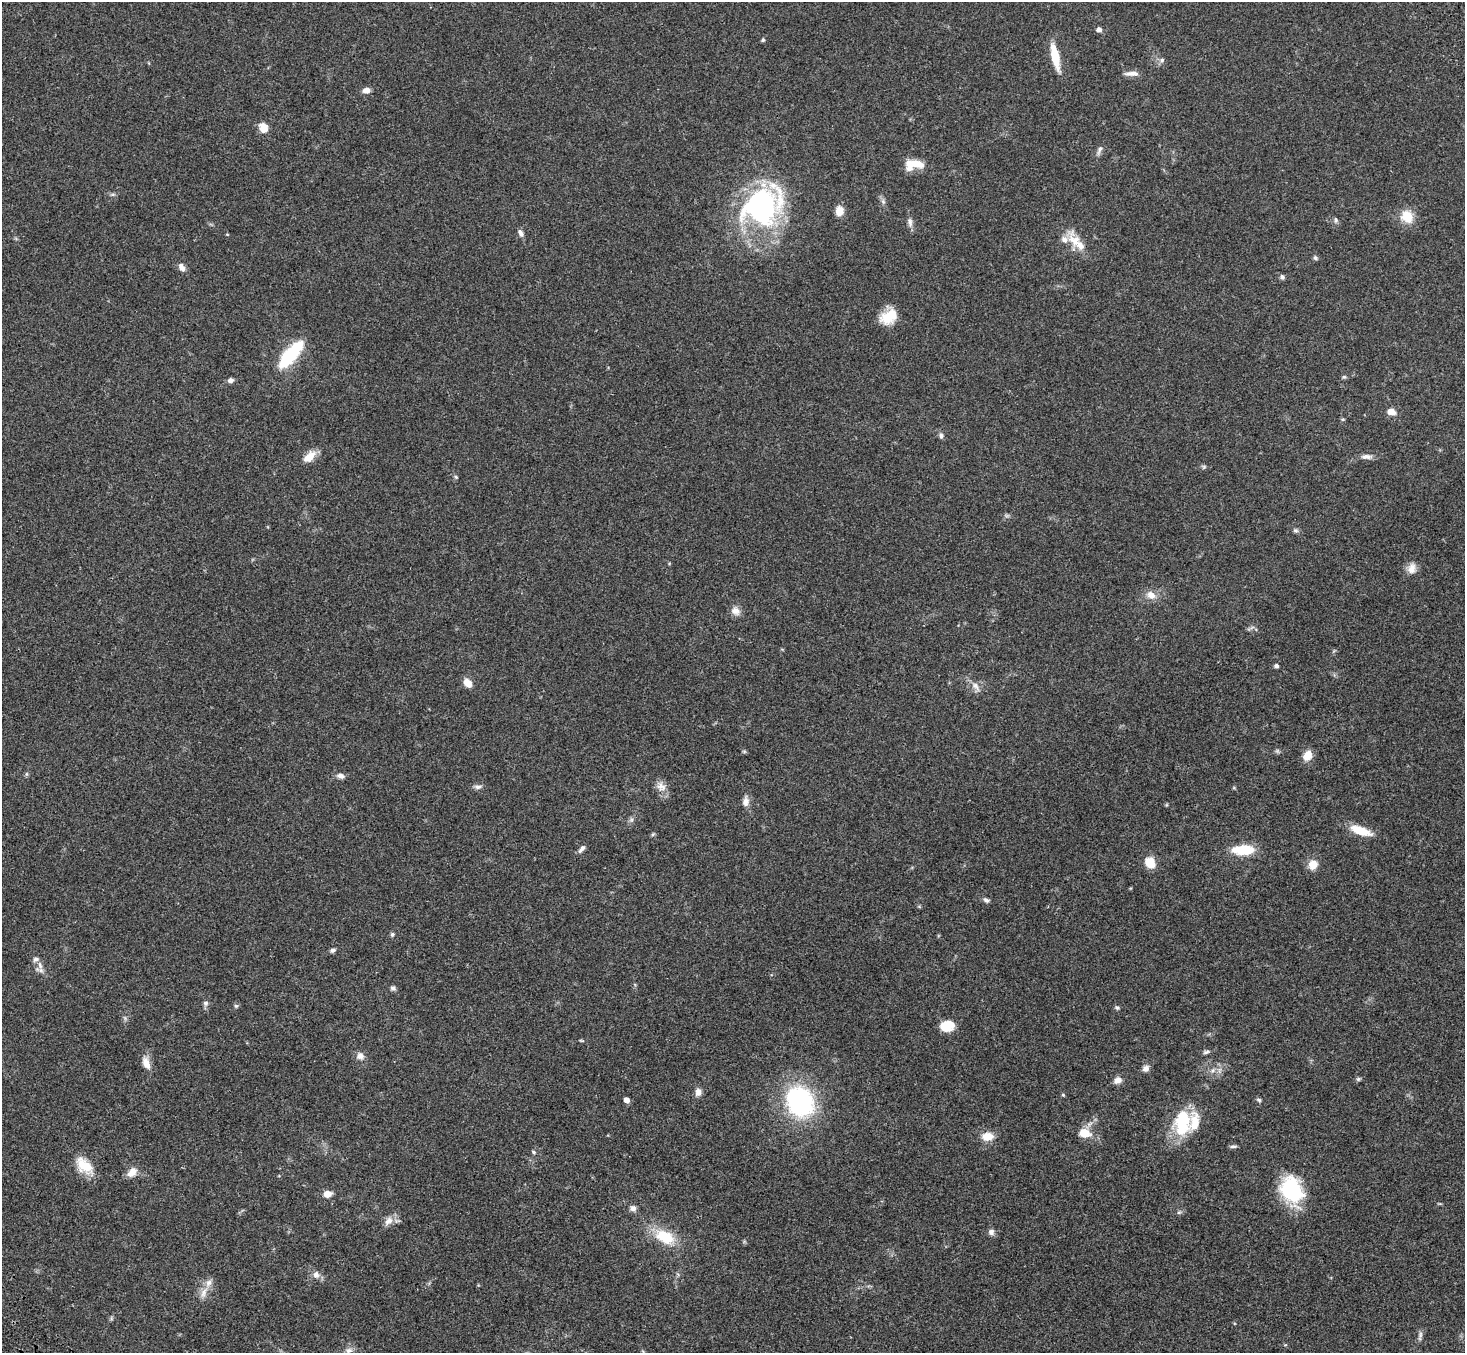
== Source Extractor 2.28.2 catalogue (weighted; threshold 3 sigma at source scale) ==
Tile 7 of 4 x 4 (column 3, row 2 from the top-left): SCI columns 3030-4492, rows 3078-4428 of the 6059 x 6016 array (HDU 1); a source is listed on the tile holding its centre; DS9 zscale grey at full resolution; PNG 1467 x 1355 px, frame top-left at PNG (2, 2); no overlay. Shown black and unused: <1% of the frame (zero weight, under 3 of 4 exposures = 6% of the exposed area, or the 3 px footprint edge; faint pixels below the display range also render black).
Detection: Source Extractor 2.28.2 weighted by HDU 2 'WHT'; one run over the whole footprint, this tile lists its part. Background 0.0503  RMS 0.0054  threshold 0.0244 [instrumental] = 3 sigma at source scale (4.5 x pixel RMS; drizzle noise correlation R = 1.50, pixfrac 1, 0.05/0.05 arcsec/px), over >= 5 px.
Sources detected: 99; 1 too faint to see at this stretch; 2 inside a brighter object's white glare — not listed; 7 inside a brighter listed object's ellipse — not listed separately; the other 89 listed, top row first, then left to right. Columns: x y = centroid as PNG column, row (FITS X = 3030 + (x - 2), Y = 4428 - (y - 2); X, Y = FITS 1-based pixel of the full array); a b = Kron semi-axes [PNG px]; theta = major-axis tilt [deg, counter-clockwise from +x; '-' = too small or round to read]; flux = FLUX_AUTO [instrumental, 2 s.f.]
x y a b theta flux
1099 29 5 5 - 2.2
763 40 4 4 - 0.89
1055 56 28 8 -78 12
1162 60 7 6 - 1.3
1132 73 20 6 2 3.1
366 90 9 7 5 2.6
263 128 12 10 -75 5
1100 150 16 5 67 1.8
917 164 17 9 -15 7.5
883 202 7 6 - 1.3
761 207 40 39 - 100
839 211 11 9 79 4.7
1407 216 14 12 -56 10
1336 220 7 5 -51 1
910 222 14 6 -83 2.3
521 233 10 6 -59 1.9
1075 242 31 13 -65 9.8
1315 258 6 5 - 1
182 267 10 7 -57 2.7
1282 277 7 6 - 1.3
887 317 19 17 24 11
290 355 30 10 49 38
1344 377 6 5 - 0.81
231 380 7 6 - 1.8
1391 411 10 7 -15 4.1
1343 419 5 3 - 0.54
941 436 7 6 - 1.3
309 457 17 9 42 6.4
1367 457 15 6 -4 2.4
456 477 5 4 - 0.67
1296 530 7 5 -2 1.1
1411 569 15 10 75 4.2
1151 595 13 10 -34 4.3
735 611 13 10 -42 3.5
1276 666 5 4 - 1.4
468 683 11 8 -52 4.3
976 686 15 7 -55 3
744 751 6 4 -19 0.65
1307 756 11 9 62 6.1
340 776 10 6 -12 2.3
661 786 15 11 -46 4.3
478 787 12 5 4 1.7
746 801 14 8 87 3.2
1361 831 26 9 -19 10
653 834 6 4 45 0.71
582 849 12 5 47 1.9
1244 850 21 9 2 17
1150 862 10 9 - 9.8
1313 864 10 9 - 6
986 900 8 5 -30 1.4
392 934 6 5 - 0.89
333 950 6 5 - 1.4
40 965 13 6 -77 2.3
393 988 7 6 - 1.4
206 1003 6 6 - 1.6
236 1006 6 5 - 0.87
1117 1008 6 5 - 0.86
947 1026 15 11 7 9
581 1040 6 3 -19 0.51
1206 1052 11 5 14 1.3
360 1056 9 9 - 3
146 1063 16 9 -70 4.9
1146 1068 8 7 - 2.5
1213 1071 8 6 36 1.9
1358 1079 6 5 - 0.9
1118 1080 10 8 23 3.1
698 1092 9 8 - 2.8
1063 1095 4 4 - 0.59
626 1100 5 5 - 2.9
1259 1100 7 5 -19 0.93
800 1101 28 23 -59 76
1182 1125 32 21 72 24
1084 1133 15 11 -17 7.9
987 1136 11 8 1 8
1233 1146 9 4 2 1.1
533 1152 6 4 -24 0.73
84 1165 25 14 -44 12
132 1172 14 9 50 5
1291 1190 26 19 -66 45
327 1194 9 7 14 3.9
633 1208 8 7 - 2.1
1179 1212 6 4 18 0.8
388 1221 15 9 48 3.9
991 1232 8 7 - 2
665 1237 27 16 -26 17
316 1275 9 7 -79 2.9
204 1292 18 8 65 4.5
1420 1336 14 5 79 1.6
348 1351 13 8 59 2.9
Isophote crosses this tile's border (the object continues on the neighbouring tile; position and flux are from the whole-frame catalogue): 1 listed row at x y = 348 1351